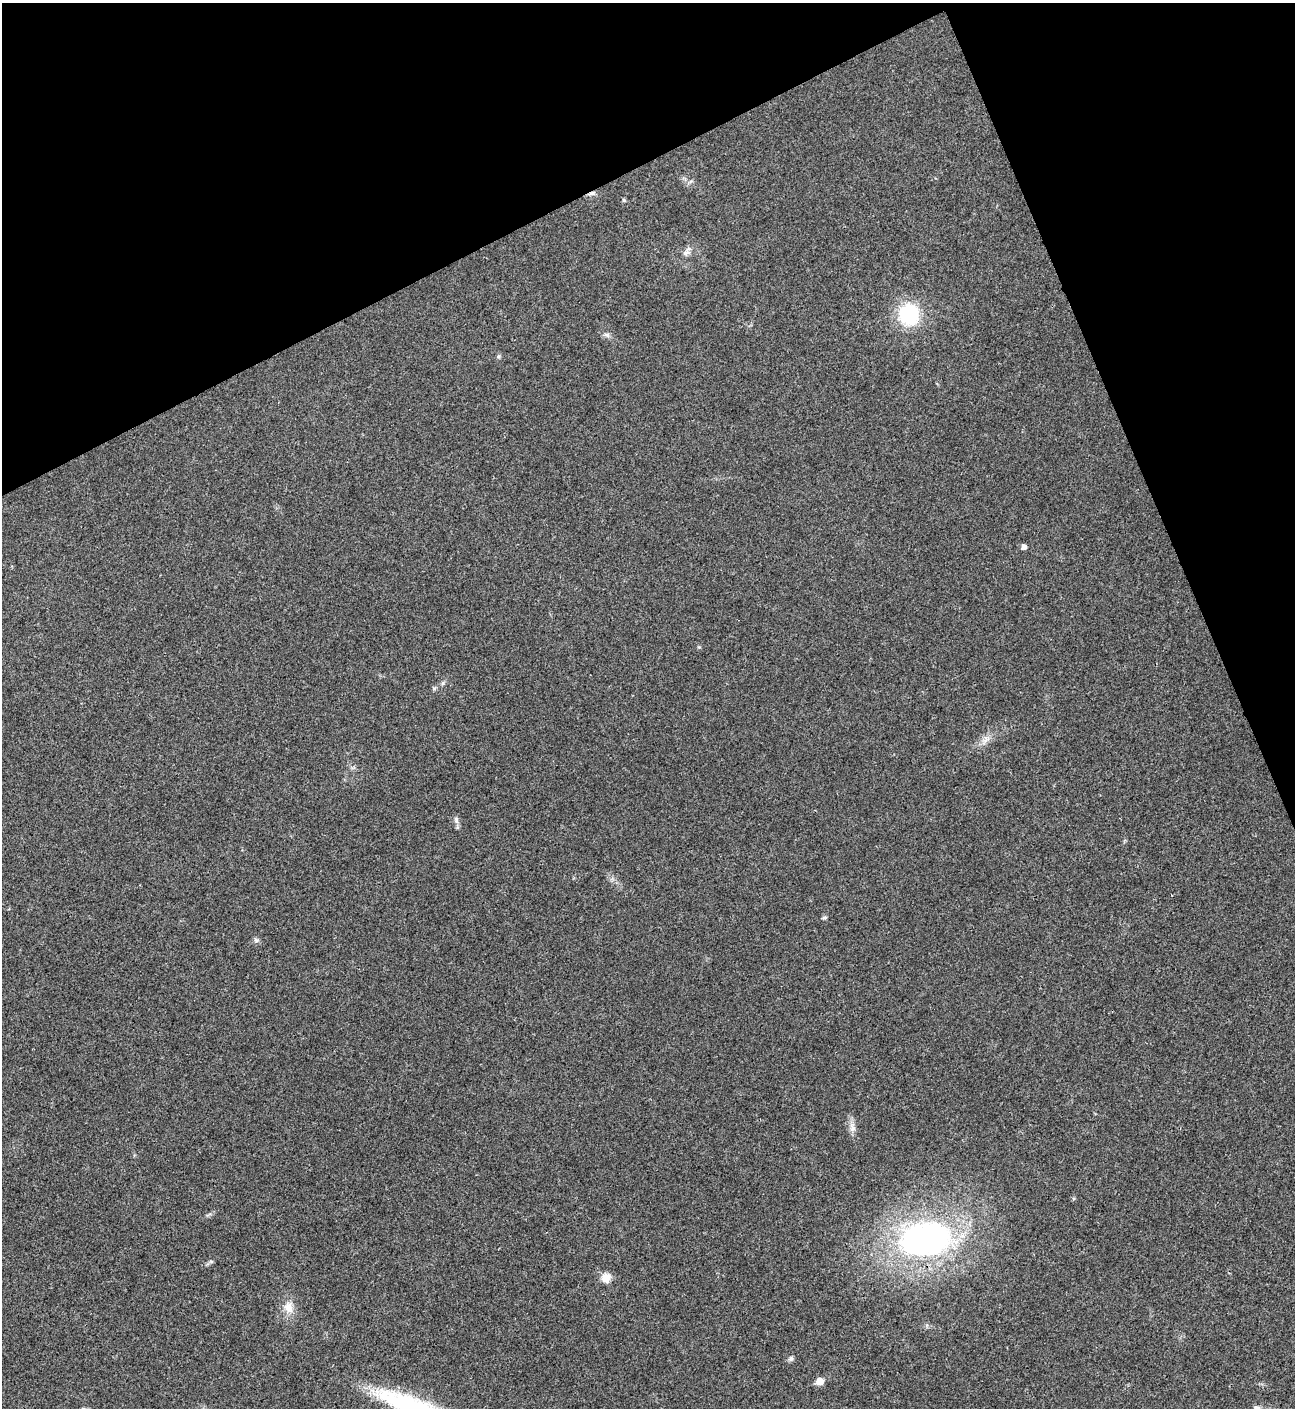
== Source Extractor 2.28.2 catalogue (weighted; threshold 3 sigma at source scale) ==
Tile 3 of 4 x 4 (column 3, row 1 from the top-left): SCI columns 2876-4168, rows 4220-5625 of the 5618 x 5630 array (HDU 1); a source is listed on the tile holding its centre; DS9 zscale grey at full resolution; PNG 1297 x 1410 px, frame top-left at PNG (2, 3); no overlay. Shown black and unused: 21% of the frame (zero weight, under 3 of 4 exposures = <1% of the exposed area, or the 3 px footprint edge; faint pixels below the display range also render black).
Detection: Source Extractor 2.28.2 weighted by HDU 2 'WHT'; one run over the whole footprint, this tile lists its part. Background 0.0194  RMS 0.0056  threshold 0.025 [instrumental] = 3 sigma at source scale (4.5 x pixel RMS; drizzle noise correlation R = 1.50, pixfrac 1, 0.05/0.05 arcsec/px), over >= 5 px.
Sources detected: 18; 1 cosmic-ray / hot-pixel residue — not listed; the other 17 listed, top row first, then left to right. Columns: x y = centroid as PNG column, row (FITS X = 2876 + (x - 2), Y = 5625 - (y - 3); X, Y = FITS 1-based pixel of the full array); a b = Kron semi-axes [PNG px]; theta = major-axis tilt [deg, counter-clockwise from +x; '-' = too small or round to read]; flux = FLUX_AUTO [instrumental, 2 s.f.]
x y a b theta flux
624 200 5 4 - 0.75
686 253 11 6 12 2.1
909 314 17 16 - 42
607 335 9 6 -18 1.6
1024 547 5 5 - 2.3
443 683 6 4 71 0.84
456 820 9 6 -81 1.8
824 917 7 4 8 0.79
256 940 7 5 -43 1.2
852 1128 12 7 -70 3.2
925 1239 53 33 5 160
606 1278 13 11 53 4.7
288 1307 16 12 -68 6
791 1359 7 6 - 1.2
820 1381 6 5 - 8
413 1406 92 17 -19 70
1257 1408 10 6 -32 1.8
Isophote crosses this tile's border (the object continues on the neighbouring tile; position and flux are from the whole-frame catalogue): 2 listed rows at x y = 413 1406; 1257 1408